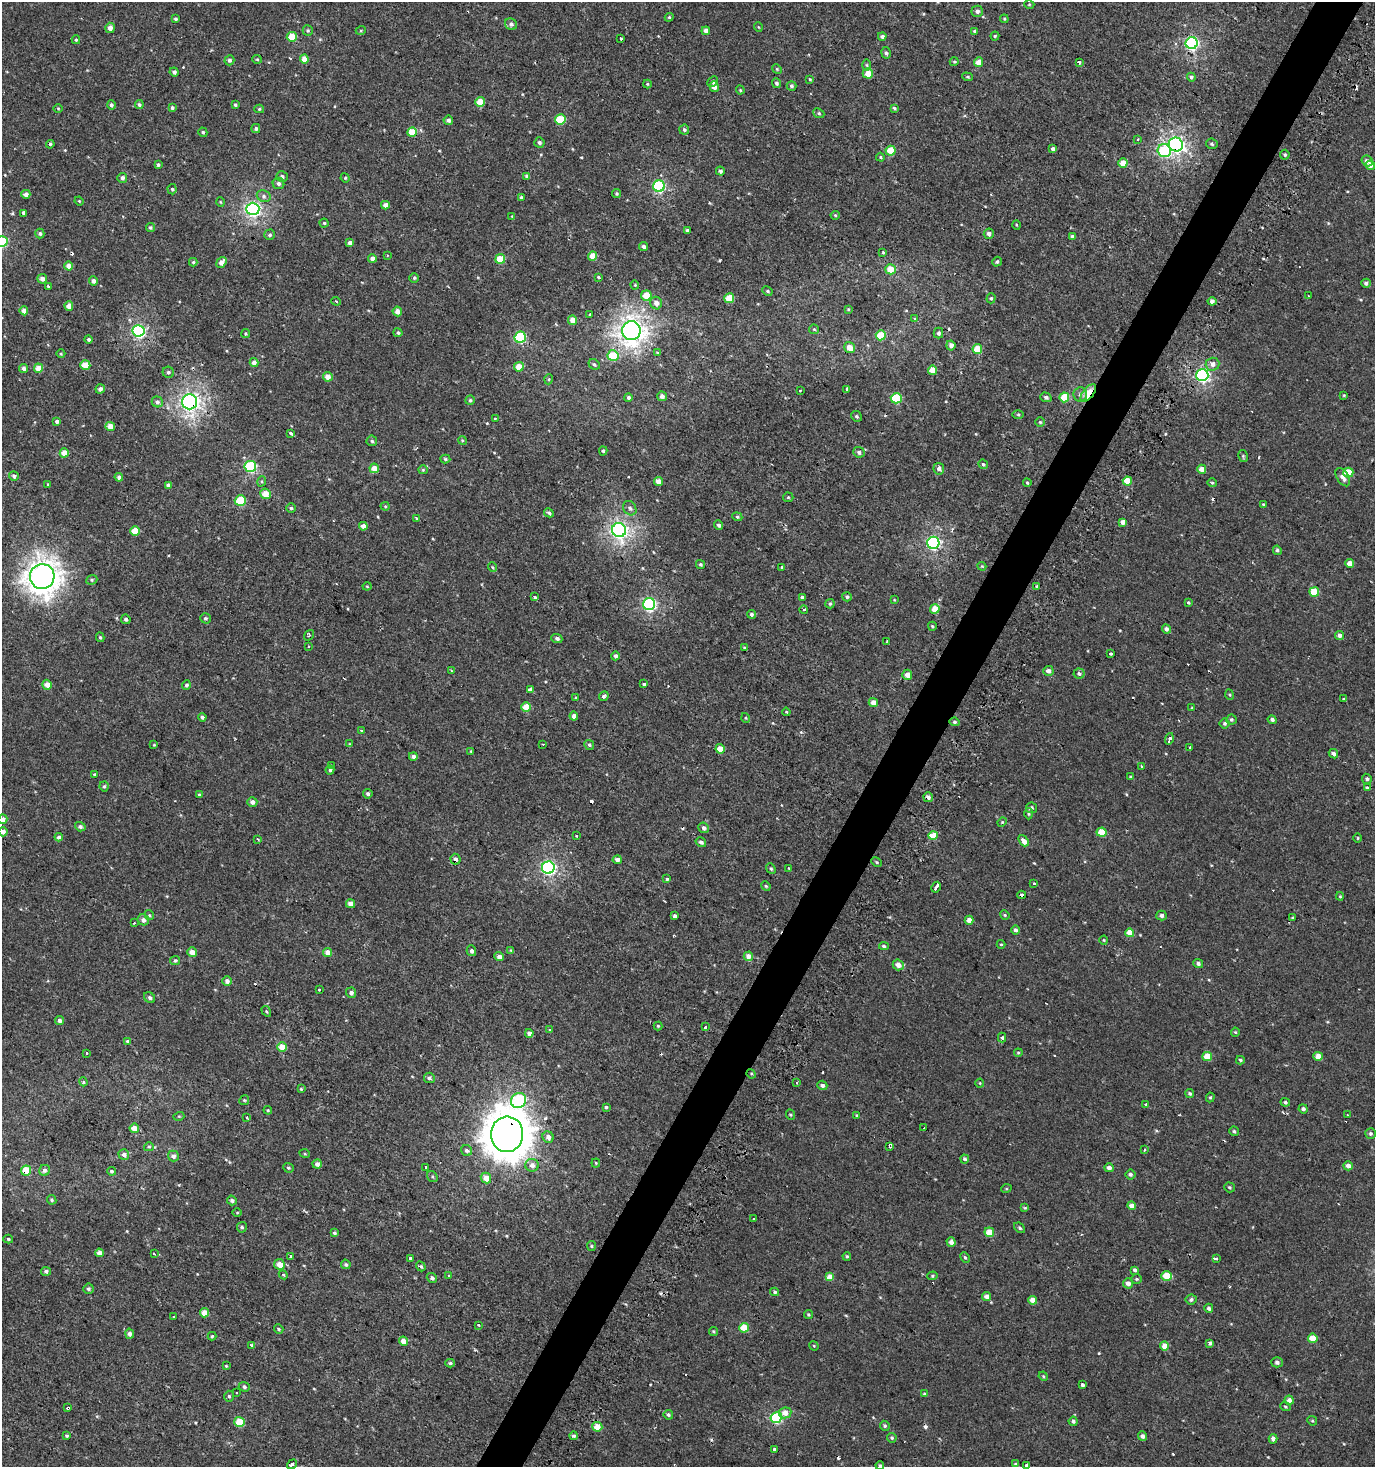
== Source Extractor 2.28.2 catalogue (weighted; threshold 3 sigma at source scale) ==
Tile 10 of 4 x 4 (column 2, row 3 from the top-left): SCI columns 1627-2999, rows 1488-2952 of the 5973 x 5886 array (HDU 1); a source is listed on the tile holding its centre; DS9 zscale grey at full resolution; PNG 1377 x 1469 px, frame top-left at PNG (2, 2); each listed source drawn as its Kron ellipse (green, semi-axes under 4 px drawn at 4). Shown black and unused: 3% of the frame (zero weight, under 2 of 3 exposures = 2% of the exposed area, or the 3 px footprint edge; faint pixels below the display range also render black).
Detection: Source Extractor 2.28.2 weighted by HDU 2 'WHT'; one run over the whole footprint, this tile lists its part. Background 6.71e-04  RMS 0.0037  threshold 0.0168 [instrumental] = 3 sigma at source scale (4.5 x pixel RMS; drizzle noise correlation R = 1.50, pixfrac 1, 0.0396/0.0396 arcsec/px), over >= 5 px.
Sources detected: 542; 32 cosmic-ray / hot-pixel residue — neither listed nor drawn; of the other 510, all 500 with FLUX_AUTO >= 0.288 (the completeness limit of this list) listed and drawn (10 fainter detections not listed), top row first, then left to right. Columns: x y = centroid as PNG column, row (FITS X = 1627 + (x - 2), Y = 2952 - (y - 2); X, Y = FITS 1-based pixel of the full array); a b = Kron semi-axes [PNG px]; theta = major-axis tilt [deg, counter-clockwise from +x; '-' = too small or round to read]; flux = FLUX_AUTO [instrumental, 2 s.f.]
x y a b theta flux
1029 4 5 3 - 0.33
977 11 5 5 - 1.3
669 17 4 4 - 0.49
176 19 4 3 - 0.55
1004 19 4 4 - 0.41
511 24 6 5 - 1.2
758 27 5 3 - 0.29
110 28 5 5 - 2.1
308 30 5 5 - 0.54
361 30 5 3 - 0.31
706 31 4 4 - 1.7
975 31 4 3 - 0.61
882 36 4 4 - 1.1
995 36 4 4 - 0.44
292 37 5 5 - 6.6
621 38 3 3 - 2.4
76 40 4 3 - 0.41
1192 43 6 6 - 70
886 53 6 5 - 0.77
257 59 5 4 - 0.46
304 59 4 4 - 3.3
229 60 5 5 - 0.99
954 62 4 4 - 0.47
978 62 5 4 - 3.5
1079 62 4 3 - 1.6
866 65 6 4 -89 0.53
777 69 5 4 - 0.4
174 72 5 4 - 0.98
868 73 5 5 - 4.4
967 77 5 4 - 0.49
1191 77 4 4 - 0.73
810 79 4 3 - 0.37
713 82 6 4 44 0.65
776 83 5 4 - 0.75
647 84 4 4 - 0.35
791 86 5 4 - 0.73
714 87 5 4 - 2.4
740 90 4 3 - 0.38
480 102 5 4 - 7
111 105 5 4 - 0.88
139 105 4 4 - 0.79
235 105 3 3 - 0.6
172 108 4 4 - 0.86
894 108 4 3 - 0.64
58 109 5 3 - 0.32
259 109 5 4 - 0.47
819 113 6 4 -24 0.58
560 119 5 5 - 13
448 120 5 4 - 1.1
256 129 4 4 - 0.69
684 130 5 5 - 0.83
203 132 5 4 - 0.58
412 132 5 5 - 6.9
1138 140 4 3 - 0.46
539 143 5 5 - 0.96
50 144 4 4 - 0.49
1212 144 6 5 - 0.63
1176 145 7 7 - 87
1053 149 4 3 - 1
891 151 5 5 - 10
1164 151 7 6 - 26
1285 155 5 5 - 0.59
880 157 4 3 - 0.48
1367 161 6 5 - 1.4
1123 163 4 4 - 4.6
158 165 4 4 - 0.64
1370 165 5 4 - 2
720 171 4 4 - 0.96
527 176 4 4 - 1.2
282 177 6 5 - 0.88
122 178 5 5 - 1.1
345 178 5 4 - 0.42
278 183 6 5 - 1.1
659 186 6 5 - 43
172 189 5 4 - 0.56
617 193 4 4 - 0.53
26 194 4 4 - 1.6
264 196 7 5 -23 0.98
521 197 3 3 - 0.49
79 201 4 3 - 0.3
220 202 5 3 - 0.31
385 205 4 4 - 2.1
253 209 6 6 - 91
24 213 3 3 - 6.4
835 215 4 4 - 0.43
512 216 4 4 - 0.29
324 223 4 4 - 0.47
1016 225 4 3 - 0.38
150 228 4 4 - 0.56
687 231 3 3 - 2
40 234 5 4 - 0.7
989 234 5 5 - 1.2
270 235 5 5 - 0.7
1072 236 4 3 - 0.76
2 242 6 5 - 27
350 243 4 4 - 1.4
643 247 5 4 - 1.2
883 252 2 2 - 0.4
387 255 3 2 - 0.39
593 256 4 4 - 6.5
372 258 4 4 - 1.8
500 259 5 4 - 7.7
193 262 4 4 - 0.47
221 262 6 4 52 2.3
997 262 5 4 - 0.7
69 266 4 4 - 2.4
890 269 5 5 - 5.8
599 277 3 3 - 2.6
414 278 5 4 - 0.55
42 279 4 4 - 1.7
93 281 4 4 - 1.4
1366 283 4 4 - 1.1
635 285 4 4 - 0.4
48 286 3 3 - 0.79
767 291 5 3 - 0.52
646 295 5 5 - 6.2
1309 296 3 2 - 0.33
729 298 5 5 - 8.5
991 298 5 4 - 0.65
336 301 5 3 - 0.54
1212 301 4 4 - 1.4
656 303 6 6 - 2.1
69 306 4 4 - 2.9
848 309 4 4 - 0.46
24 311 4 4 - 2.3
397 311 5 4 - 2.4
590 315 3 3 - 1.6
915 319 4 3 - 0.93
572 320 5 4 - 2.9
814 329 5 4 - 0.43
139 331 6 6 - 67
631 331 9 9 - 250
398 333 4 4 - 0.71
938 333 5 5 - 0.81
246 334 4 4 - 0.44
881 335 5 5 - 9.3
520 337 5 5 - 30
89 339 4 4 - 0.65
951 345 5 4 - 1.7
849 348 6 5 - 3.7
977 349 5 4 - 8.1
657 352 4 3 - 0.36
61 354 4 3 - 0.33
613 356 5 5 - 11
254 363 4 4 - 1.9
594 364 6 5 - 0.7
1213 364 7 6 - 2
85 365 5 4 - 6.2
519 367 5 4 - 5.2
24 368 4 4 - 1.4
38 368 4 4 - 4.1
932 370 4 4 - 4.9
168 372 6 5 - 0.79
1202 375 6 6 - 76
328 377 5 4 - 3.1
549 379 5 3 - 0.36
100 389 5 4 - 1.4
847 389 4 3 - 3.2
800 390 3 2 - 0.5
1088 393 10 5 51 14
1080 394 7 7 - 1.3
1344 395 3 3 - 0.32
662 396 5 4 - 1.8
1046 397 5 5 - 0.94
1064 397 5 5 - 9
628 398 4 4 - 0.73
896 398 5 5 - 19
470 400 5 4 - 0.63
157 402 6 5 - 1.2
190 402 7 7 - 160
1018 414 5 3 - 0.42
856 416 6 5 - 0.69
495 418 3 3 - 2.1
57 421 4 3 - 0.97
1040 422 4 4 - 0.48
110 426 5 4 - 3.5
290 433 3 3 - 8
462 440 4 3 - 0.34
372 441 5 5 - 0.73
603 451 4 4 - 0.58
859 452 6 5 - 1.1
64 453 4 4 - 4.4
1243 456 6 4 -78 0.49
445 459 5 4 - 0.51
983 464 5 4 - 0.59
250 467 6 5 - 32
374 468 4 4 - 3.7
939 469 6 5 - 1.4
1202 469 4 4 - 2.8
423 470 4 4 - 0.38
1348 473 5 5 - 7.6
14 476 5 4 - 1.2
119 477 4 4 - 1.2
1343 477 10 5 -58 2
262 481 5 3 - 0.42
658 481 4 4 - 2.6
1127 481 4 4 - 5.4
1027 483 4 3 - 0.45
1212 483 5 4 - 0.49
48 484 3 3 - 0.29
168 485 4 4 - 1
266 494 5 5 - 5
788 497 5 5 - 0.39
240 501 5 5 - 14
1263 504 3 3 - 0.35
385 506 4 4 - 0.37
291 508 5 4 - 0.62
630 508 8 6 -55 1.1
549 513 5 4 - 0.83
737 517 5 4 - 0.49
417 519 3 3 - 3.2
1123 522 4 4 - 1.6
719 525 5 4 - 0.87
363 526 4 4 - 2.2
619 530 7 7 - 130
135 531 5 4 - 7.3
933 543 6 6 - 68
1277 550 5 4 - 0.75
1350 563 4 4 - 2.8
700 564 5 4 - 0.64
982 566 4 4 - 0.35
492 567 5 3 - 0.37
782 567 3 3 - 1.9
42 577 12 12 - 400
92 580 6 4 22 0.52
367 586 4 4 - 0.36
1036 586 3 3 - 0.4
1314 592 5 4 - 9.1
535 597 3 3 - 1.7
802 597 4 3 - 0.71
847 597 5 4 - 0.75
894 600 4 3 - 0.29
1188 603 3 3 - 1.2
649 604 6 6 - 59
830 604 5 4 - 0.69
935 609 5 5 - 6
804 610 4 3 - 0.56
751 614 4 4 - 0.95
205 618 5 5 - 0.74
126 619 5 4 - 0.8
932 626 4 4 - 0.4
1166 629 4 4 - 1.3
309 635 6 4 54 0.43
1340 635 4 4 - 1.5
100 637 5 4 - 0.54
557 638 5 4 - 0.98
887 641 3 2 - 0.33
309 646 3 2 - 0.34
744 648 4 3 - 0.42
1110 654 3 3 - 1.3
615 656 4 4 - 1.2
451 671 3 2 - 0.41
1048 671 5 5 - 1.6
1079 674 5 5 - 0.96
907 675 5 5 - 2.5
644 684 3 3 - 1.6
47 685 5 5 - 2.8
186 685 4 4 - 0.8
530 689 4 3 - 2
1230 695 5 3 - 0.38
604 696 5 3 - 0.99
576 698 4 4 - 0.47
1344 699 4 3 - 11
873 702 4 4 - 2.8
526 707 5 4 - 6.8
1192 708 3 3 - 0.61
786 712 4 3 - 0.38
574 716 4 4 - 1.9
202 717 4 4 - 0.77
746 718 5 3 - 0.32
1231 720 5 5 - 0.64
1272 720 4 4 - 1.1
955 722 5 4 - 0.67
1225 723 5 5 - 0.67
361 731 3 3 - 1.5
1169 739 6 3 74 1.8
349 744 3 3 - 0.3
543 744 3 2 - 0.71
154 745 3 3 - 0.34
589 745 5 5 - 0.62
1190 747 3 3 - 1.8
720 749 4 4 - 5.3
471 751 4 3 - 0.4
1333 754 5 4 - 0.98
413 756 4 4 - 1.4
331 766 4 3 - 1
1142 766 4 3 - 3.2
330 770 4 3 - 0.73
94 775 3 3 - 2.1
1130 777 4 3 - 0.37
1367 779 5 4 - 0.87
104 786 5 4 - 0.6
1367 788 4 3 - 0.47
368 794 5 4 - 0.87
199 795 4 3 - 0.58
928 797 5 4 - 1.2
252 802 5 4 - 1.5
1031 808 5 5 - 0.94
1029 814 6 4 88 0.6
3 819 5 4 - 1.8
1002 822 4 4 - 0.35
80 827 5 4 - 0.97
704 828 5 5 - 1.1
3 832 4 4 - 1.5
1102 832 5 4 - 7.7
933 835 4 4 - 7.8
576 836 3 2 - 0.42
59 837 4 4 - 1.3
1358 838 5 3 - 0.31
258 839 3 2 - 0.65
1023 841 6 4 -50 4.7
701 842 5 4 - 0.93
455 859 5 5 - 1.4
617 860 4 4 - 2.1
877 862 6 4 -28 0.49
548 868 6 6 - 81
771 868 6 4 -50 0.59
788 868 3 2 - 0.76
667 879 4 4 - 0.51
1034 883 3 3 - 1.5
766 886 5 4 - 0.41
936 887 6 3 59 10
1022 895 4 3 - 3.8
1340 896 4 4 - 0.39
350 904 4 4 - 2.1
149 915 5 4 - 0.47
1005 915 5 4 - 0.44
675 916 3 3 - 3.8
1161 916 5 5 - 1
1293 918 3 3 - 0.47
143 920 6 5 - 1.5
969 920 4 4 - 2.4
134 923 3 2 - 0.3
1015 930 4 4 - 1
1130 933 4 4 - 4.5
1104 940 4 4 - 0.37
1001 944 4 4 - 0.35
884 946 5 4 - 0.68
511 950 3 3 - 0.38
471 951 5 4 - 1
192 952 5 4 - 2.6
328 952 5 4 - 3.1
748 956 5 4 - 2.5
499 957 5 4 - 1.7
175 960 5 4 - 0.6
1198 964 5 4 - 0.95
898 965 6 5 - 2.6
227 981 4 4 - 1.7
319 990 3 3 - 1.4
351 993 5 5 - 1.3
150 998 6 5 - 0.92
266 1011 6 3 -59 0.42
59 1021 4 4 - 1.4
658 1026 4 4 - 0.4
705 1027 3 3 - 12
550 1030 4 3 - 0.4
1235 1032 4 4 - 0.42
529 1033 4 4 - 1.5
1002 1038 5 4 - 0.65
127 1041 4 4 - 0.46
282 1047 5 4 - 5.1
87 1053 3 3 - 0.96
1018 1053 4 4 - 0.44
1207 1056 5 4 - 5.5
1318 1056 4 4 - 3.3
1240 1060 4 3 - 0.53
751 1074 5 4 - 0.42
429 1078 5 5 - 1
83 1082 4 3 - 0.54
797 1082 4 2 - 0.52
980 1083 4 4 - 0.34
822 1085 5 4 - 0.99
301 1089 4 3 - 0.38
1190 1094 4 4 - 0.65
1210 1097 5 4 - 0.49
244 1100 5 4 - 0.47
519 1100 8 7 - 41
1285 1102 5 4 - 0.65
1146 1105 3 3 - 4.4
606 1107 3 3 - 0.51
1303 1109 4 4 - 0.99
268 1110 4 4 - 0.38
791 1115 5 3 - 0.39
857 1115 4 3 - 0.41
1347 1115 3 3 - 1
179 1116 5 3 - 0.37
247 1118 3 3 - 1.1
134 1128 5 4 - 3.7
924 1128 3 3 - 1.1
1234 1131 5 4 - 0.59
1370 1133 5 5 - 0.71
507 1134 17 16 - 890
548 1137 6 5 - 1.8
149 1147 5 4 - 0.47
890 1147 4 3 - 0.41
1144 1150 3 3 - 0.42
466 1151 6 5 - 1
305 1154 5 3 - 0.35
124 1155 5 5 - 1.5
173 1156 5 5 - 1.4
965 1159 4 4 - 0.95
596 1163 4 4 - 0.39
317 1164 4 4 - 1.5
532 1165 7 6 - 2.1
1348 1166 4 4 - 2
426 1167 3 2 - 0.45
288 1168 5 4 - 0.62
1109 1168 4 4 - 1.6
26 1170 5 5 - 7.8
44 1170 5 5 - 1.1
111 1171 4 4 - 0.54
1130 1174 5 5 - 0.91
432 1177 6 5 - 0.58
486 1178 5 5 - 4
1229 1187 5 5 - 0.55
1006 1189 5 3 - 0.35
52 1200 5 4 - 0.59
232 1200 5 4 - 1.1
1132 1206 4 4 - 2.2
1025 1208 4 3 - 0.41
237 1213 5 3 - 0.32
754 1219 3 2 - 0.45
242 1227 5 5 - 0.64
1020 1228 6 4 -41 0.64
989 1232 5 4 - 5
334 1233 4 4 - 0.55
8 1239 5 4 - 0.48
951 1242 5 4 - 1.8
591 1246 5 4 - 0.45
99 1253 4 4 - 2.5
154 1254 3 3 - 0.94
290 1256 3 3 - 0.87
847 1256 4 3 - 0.48
965 1257 5 4 - 0.53
410 1258 3 3 - 4.7
1216 1259 3 3 - 1.8
279 1264 5 5 - 4
346 1264 5 4 - 0.79
421 1266 5 4 - 0.63
1135 1270 4 3 - 0.95
46 1271 5 4 - 0.95
283 1275 4 4 - 0.41
448 1276 4 3 - 0.54
933 1276 5 4 - 0.52
1167 1276 5 4 - 7.2
830 1277 4 4 - 4.3
432 1278 5 4 - 0.93
1136 1279 5 5 - 0.57
1128 1283 5 5 - 1.9
88 1289 5 5 - 0.72
775 1292 4 4 - 0.63
987 1296 4 4 - 1.7
1033 1300 4 4 - 2.8
1191 1300 5 5 - 0.97
1209 1308 4 4 - 1
205 1313 4 4 - 4.1
808 1315 4 4 - 0.51
174 1317 3 3 - 1.1
478 1325 3 2 - 0.74
744 1328 5 5 - 8.7
279 1329 5 4 - 0.5
713 1331 4 4 - 0.42
130 1334 5 4 - 1.3
212 1336 4 4 - 0.5
1313 1338 5 4 - 5.9
403 1341 5 4 - 3.2
1210 1343 3 3 - 2.5
251 1345 3 3 - 1.9
814 1346 5 4 - 0.34
1164 1346 5 4 - 3.5
1277 1362 6 5 - 1.1
450 1363 5 4 - 0.67
226 1366 4 3 - 0.38
1043 1376 5 3 - 0.4
1082 1385 3 3 - 4.2
244 1387 5 4 - 0.85
236 1392 2 2 - 0.38
924 1394 4 3 - 0.51
229 1396 5 5 - 0.63
1289 1400 4 4 - 1.6
1285 1407 5 4 - 0.5
68 1408 4 3 - 1.8
785 1413 6 5 - 3.1
668 1415 5 4 - 0.74
776 1418 6 5 - 33
1073 1421 4 4 - 0.89
1312 1421 5 4 - 0.47
239 1422 5 5 - 8.4
885 1426 5 4 - 0.59
597 1427 5 5 - 4.3
66 1435 3 3 - 0.69
573 1436 4 3 - 0.65
1142 1436 5 4 - 1.4
892 1438 5 4 - 0.66
1273 1439 4 4 - 1.3
775 1449 4 3 - 1
292 1464 5 3 - 3.8
1015 1464 4 4 - 0.49
880 1465 4 3 - 0.45
1027 1466 4 3 - 10
Overlapping masked pixels (flux is a lower limit): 14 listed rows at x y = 1192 43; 412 132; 1176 145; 1088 393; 190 402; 42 577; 928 797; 455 859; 1022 895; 751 1074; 507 1134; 26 1170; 68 1408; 292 1464
Isophote crosses this tile's border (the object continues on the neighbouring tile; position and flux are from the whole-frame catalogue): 6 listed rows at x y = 2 242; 3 819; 3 832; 292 1464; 880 1465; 1027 1466